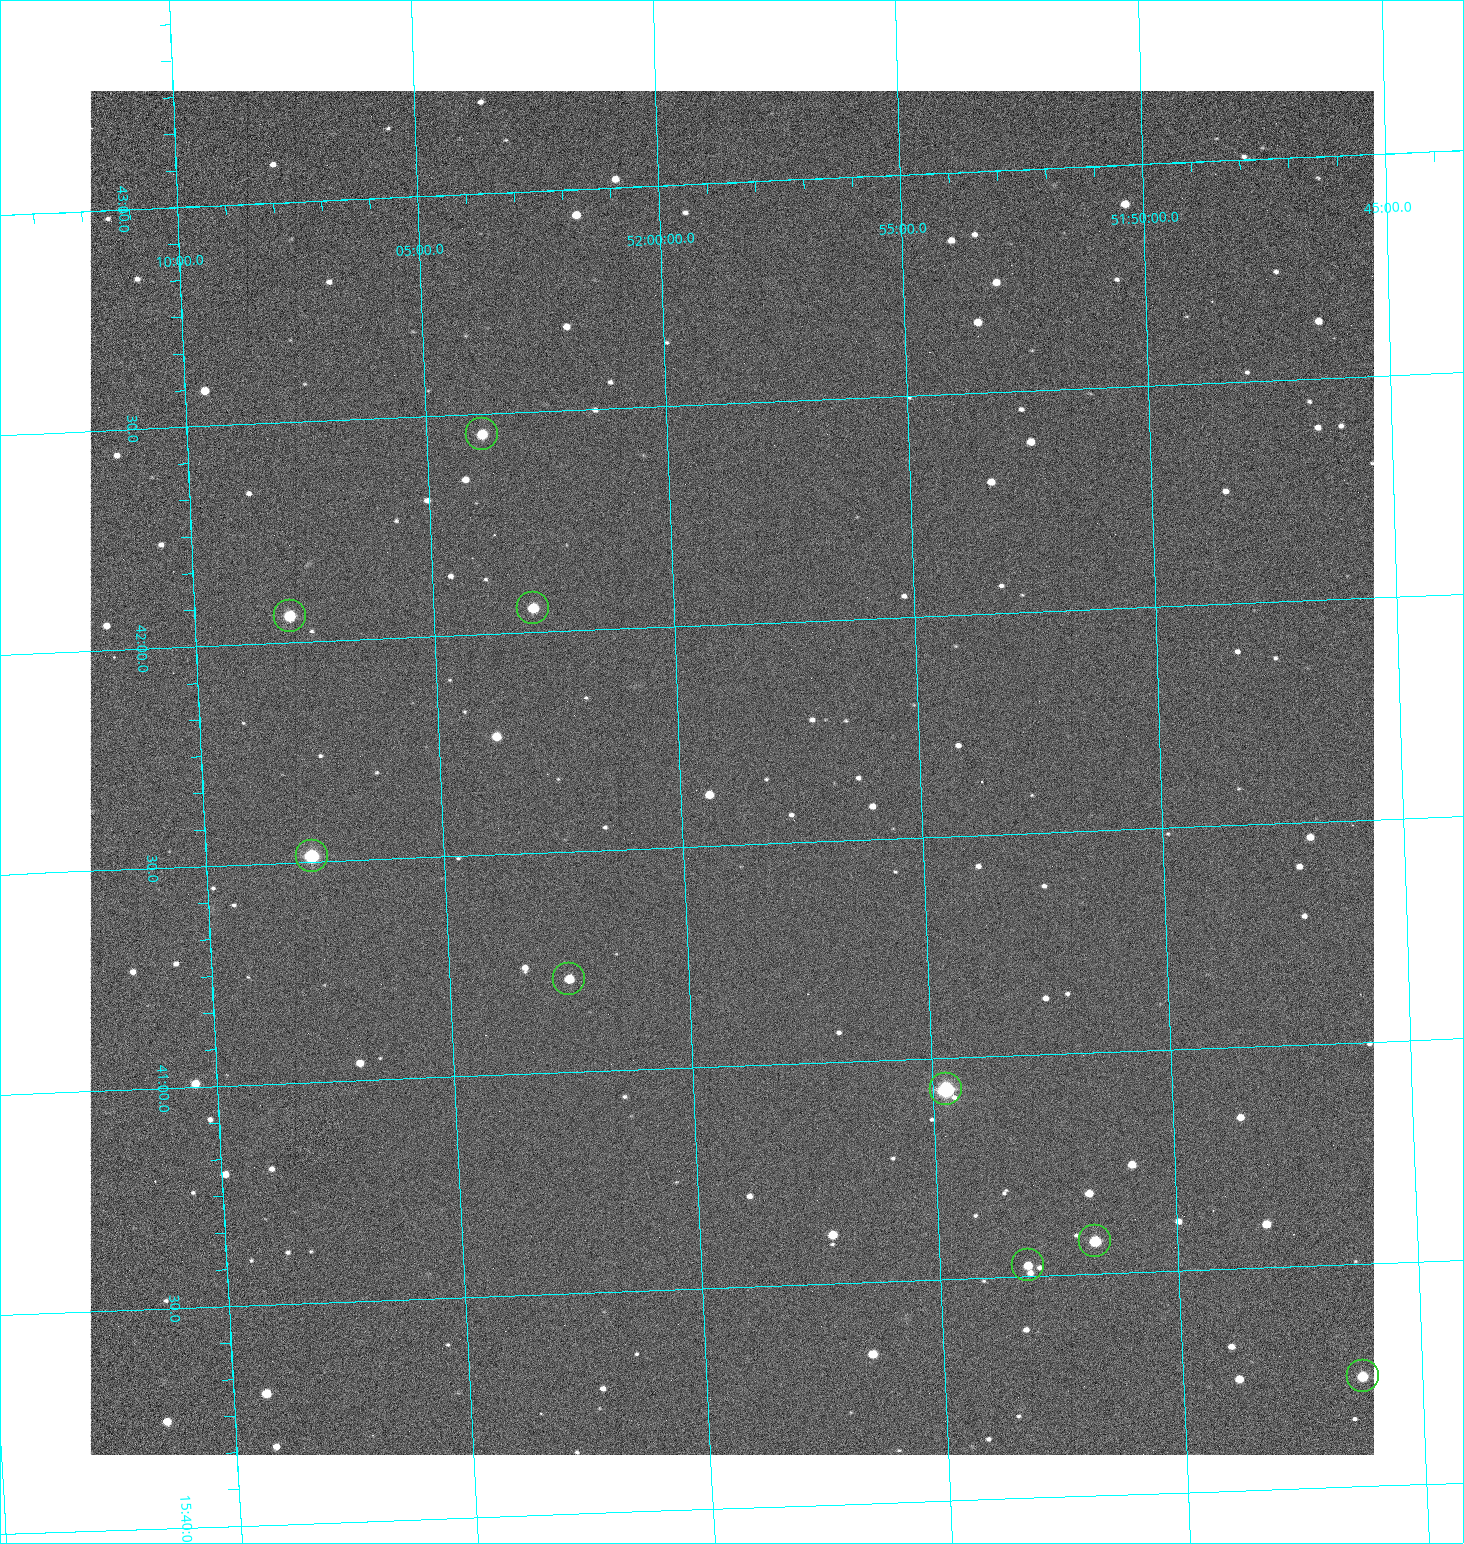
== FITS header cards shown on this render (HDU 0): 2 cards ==
NAXIS1  =                 1284 /fastest changing axis
NAXIS2  =                 1364 /next to fastest changing axis

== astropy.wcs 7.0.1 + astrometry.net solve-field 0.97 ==
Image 1284 x 1364 px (HDU 0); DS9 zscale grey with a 90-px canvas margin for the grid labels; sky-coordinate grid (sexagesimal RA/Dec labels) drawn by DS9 from the SOLVED WCS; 9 Tycho-2 reference stars matched to detected sources circled (green)
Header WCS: RA---TAN/DEC--TAN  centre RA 15:41:40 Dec +51:59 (235.42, +51.98 deg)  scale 1.26 arcsec/px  FOV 26.9' x 28.5'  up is +92 deg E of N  parity flipped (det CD > 0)
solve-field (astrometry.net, Tycho-2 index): VERIFIED the header's WCS against the Tycho-2 star catalogue (9 matches, 0 conflicts) and refined it, rather than solving blind
Solved WCS: RA---TAN-SIP/DEC--TAN-SIP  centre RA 15:41:40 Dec +51:59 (235.42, +51.98 deg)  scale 1.25 arcsec/px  FOV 26.8' x 28.5'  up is +92 deg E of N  parity flipped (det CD > 0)
The solver's refit moves the header's centre by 0.68 arcsec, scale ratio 0.997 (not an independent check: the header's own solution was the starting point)
Tycho-2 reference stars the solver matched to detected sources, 9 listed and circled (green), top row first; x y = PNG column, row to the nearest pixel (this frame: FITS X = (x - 90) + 1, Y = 1364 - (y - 91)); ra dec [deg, ICRS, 3 dp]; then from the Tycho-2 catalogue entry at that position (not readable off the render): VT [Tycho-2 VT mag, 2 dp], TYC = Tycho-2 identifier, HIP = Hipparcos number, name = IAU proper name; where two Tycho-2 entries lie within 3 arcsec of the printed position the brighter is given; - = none
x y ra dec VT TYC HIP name
482 434 235.614 +52.064 11.61 3489-1132-1 - -
533 608 235.514 +52.049 11.19 3489-1407-1 - -
290 616 235.515 +52.133 11.12 3489-1380-1 - -
312 856 235.378 +52.130 9.31 3489-1322-1 76850 -
569 979 235.303 +52.042 11.52 3489-958-1 - -
946 1089 235.232 +51.912 9.59 3489-824-1 - -
1095 1241 235.143 +51.862 10.97 3489-1016-1 - -
1028 1265 235.131 +51.886 12.29 3489-908-1 - -
1363 1376 235.062 +51.771 11.53 3489-1453-1 - -